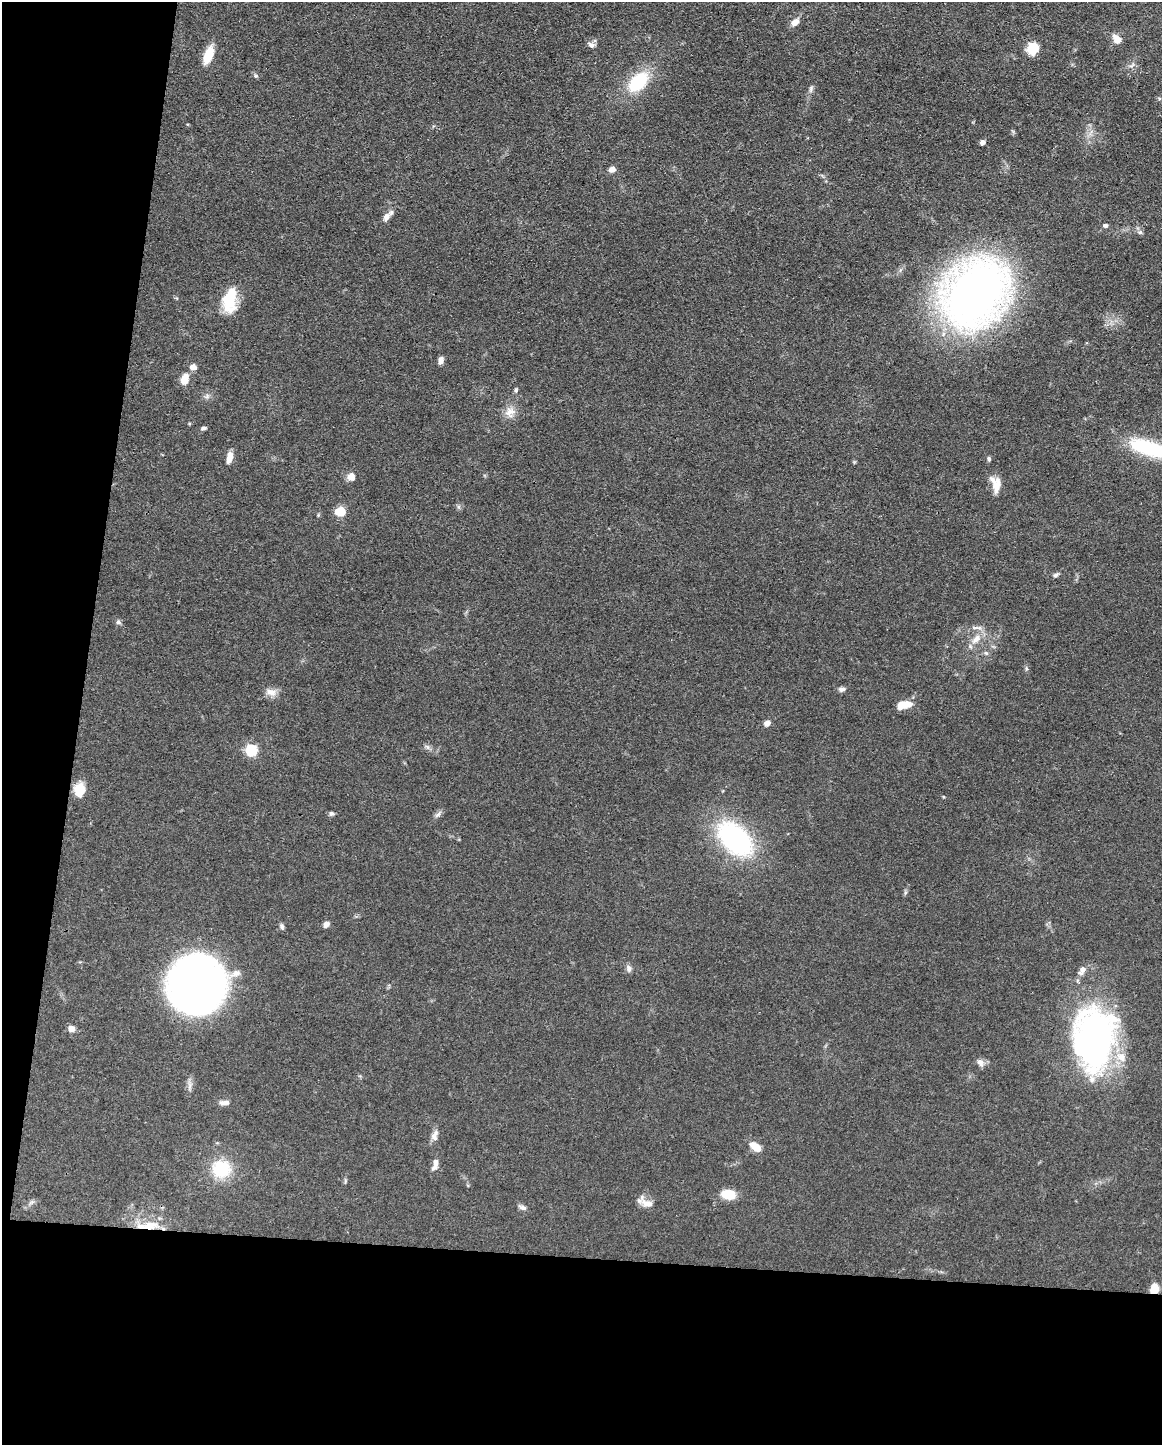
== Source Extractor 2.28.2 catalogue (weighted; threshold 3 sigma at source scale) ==
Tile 9 of 4 x 3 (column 1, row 3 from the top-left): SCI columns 1-1160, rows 223-1665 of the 4640 x 4662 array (HDU 1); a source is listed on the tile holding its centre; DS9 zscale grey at full resolution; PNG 1164 x 1447 px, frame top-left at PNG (2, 2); no overlay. Shown black and unused: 20% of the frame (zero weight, under 3 of 4 exposures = <1% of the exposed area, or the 3 px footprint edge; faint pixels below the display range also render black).
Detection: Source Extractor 2.28.2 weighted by HDU 2 'WHT'; one run over the whole footprint, this tile lists its part. Background 0.0779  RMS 0.006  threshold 0.0271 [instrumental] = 3 sigma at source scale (4.5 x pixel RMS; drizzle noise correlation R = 1.50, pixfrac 1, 0.05/0.05 arcsec/px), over >= 5 px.
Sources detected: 67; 4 inside a brighter listed object's ellipse — not listed separately; the other 63 listed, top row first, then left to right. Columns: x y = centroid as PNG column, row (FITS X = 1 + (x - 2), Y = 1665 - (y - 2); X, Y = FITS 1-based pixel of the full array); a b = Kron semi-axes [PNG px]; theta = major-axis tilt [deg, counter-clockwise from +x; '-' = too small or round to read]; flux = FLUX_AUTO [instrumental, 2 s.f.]
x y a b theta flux
795 22 9 7 34 4.5
1117 39 12 9 -53 5
591 45 9 7 -19 2.2
1033 48 13 11 38 12
208 55 20 9 69 13
256 76 6 5 - 1.1
638 82 23 14 46 33
811 89 10 5 79 1.7
983 142 5 5 - 2.2
612 169 7 6 - 3.3
386 217 13 8 60 3.8
1105 225 5 4 - 1.5
1140 232 6 5 - 1.2
975 293 53 42 51 510
230 300 28 14 82 21
441 360 9 5 79 2.6
193 367 8 6 -20 3.4
184 379 12 8 71 6.9
516 390 6 5 - 1
207 396 8 5 46 1.5
510 412 15 13 47 6
203 428 6 5 - 1.4
1149 448 59 18 -19 52
229 457 12 6 79 6
989 459 6 5 - 1.2
351 477 9 8 - 4.5
996 485 20 10 79 6.2
340 512 10 8 9 10
1056 575 9 5 32 1.4
118 622 7 5 -34 1.5
975 628 11 4 0 2.1
976 639 18 9 47 6.6
986 653 7 4 -44 1.1
1026 668 6 4 -72 0.9
842 689 9 6 5 2
271 692 16 9 -8 4.5
902 705 12 8 26 8.1
767 723 7 6 - 3.5
427 747 8 6 -45 1.6
251 750 6 5 - 64
79 790 16 13 -86 9.3
331 813 7 6 - 1.2
438 814 9 5 30 1.8
735 839 43 26 -45 90
326 924 6 5 - 3.2
282 926 8 6 -70 1.5
628 968 10 7 -81 2.1
1082 970 13 8 57 3.8
197 984 38 37 - 480
71 1029 7 6 - 4.3
1094 1039 71 43 88 190
980 1062 11 7 -59 3.3
224 1103 14 6 -1 2.8
434 1138 11 7 -51 2.4
755 1147 12 7 -36 8.8
436 1162 13 7 88 3.6
221 1169 19 17 -5 28
728 1194 12 8 -13 16
32 1202 7 5 44 1.4
647 1203 22 10 -33 6
523 1207 10 6 -18 2
148 1226 36 9 2 14
1154 1289 8 6 74 12
Overlapping masked pixels (flux is a lower limit): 2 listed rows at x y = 148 1226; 1154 1289
Isophote crosses this tile's border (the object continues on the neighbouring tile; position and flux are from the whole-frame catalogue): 1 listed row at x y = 1149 448